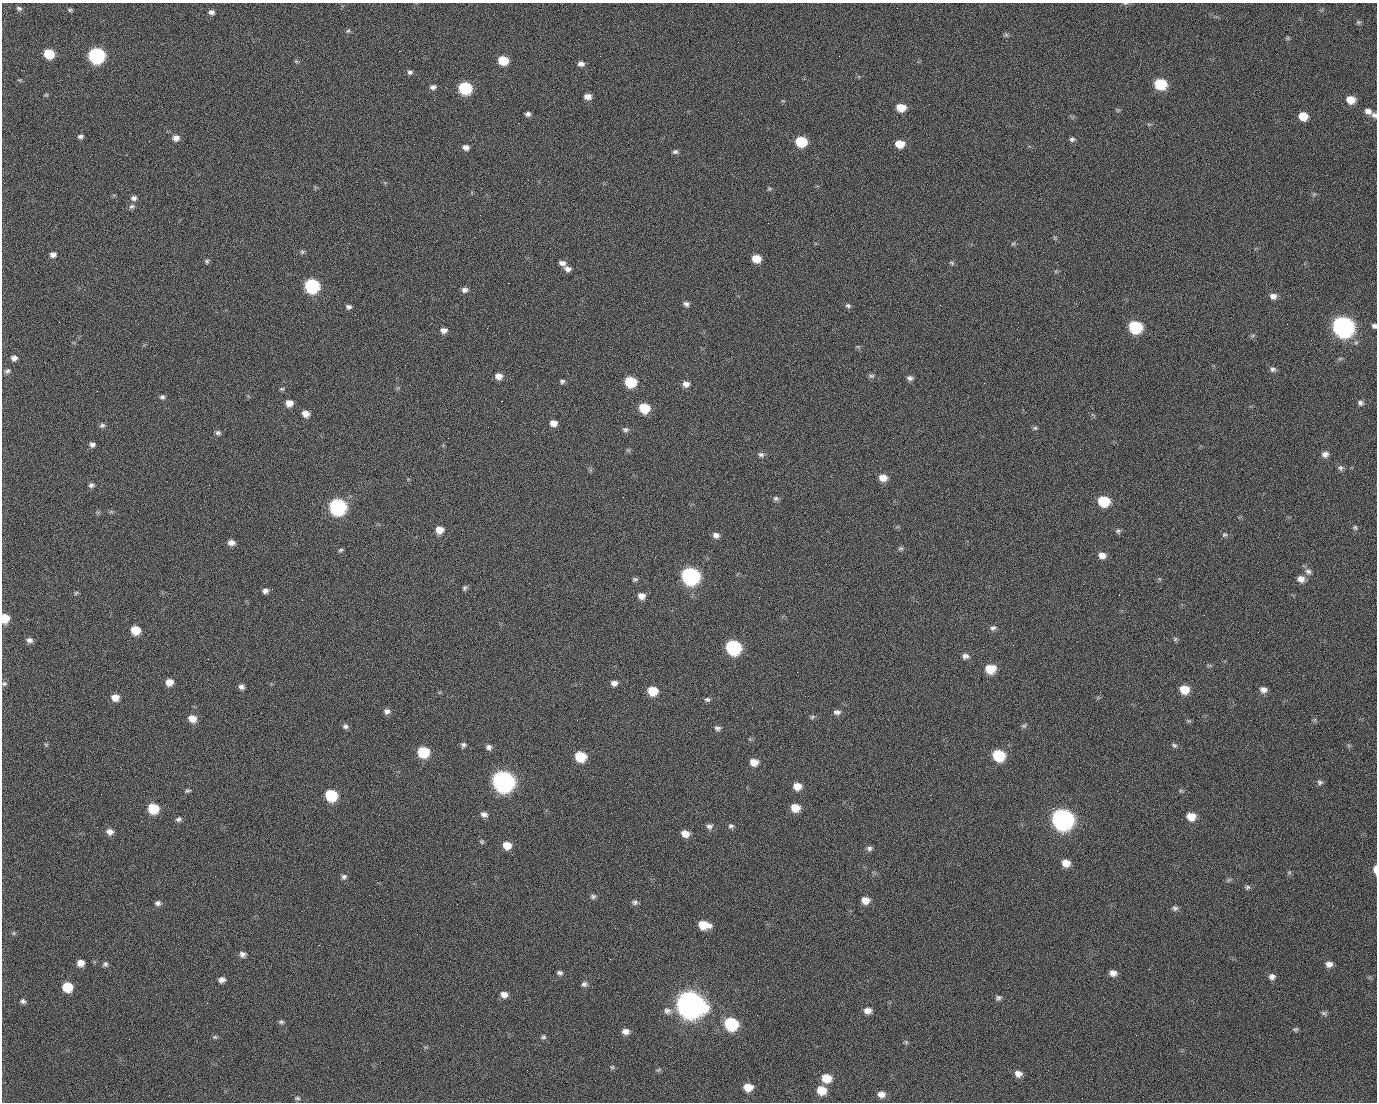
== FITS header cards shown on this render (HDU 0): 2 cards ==
NAXIS1  =                 1375 / length of data axis 1
NAXIS2  =                 1100 / length of data axis 2

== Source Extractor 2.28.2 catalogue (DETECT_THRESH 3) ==
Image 1375 x 1100 px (HDU 0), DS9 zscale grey, 1 PNG px = 1 image px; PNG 1379 x 1104 px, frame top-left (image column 1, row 1100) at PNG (2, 3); no overlay
Background 1480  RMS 31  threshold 91.6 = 3 sigma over >= 5 px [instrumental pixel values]
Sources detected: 230; all 230 listed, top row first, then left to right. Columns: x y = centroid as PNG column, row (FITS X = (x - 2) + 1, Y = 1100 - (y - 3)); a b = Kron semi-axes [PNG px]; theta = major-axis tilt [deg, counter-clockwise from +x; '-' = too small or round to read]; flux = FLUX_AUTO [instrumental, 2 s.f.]
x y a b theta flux
1125 3 6 3 18 2.3e+03
19 8 7 5 -17 4.4e+03
71 12 4 3 - 5.8e+03
212 12 7 6 - 7.2e+03
990 12 2 2 - 1.5e+03
1358 22 7 5 -12 3.5e+03
348 31 6 5 - 3.3e+03
1006 35 7 4 -1 3.6e+03
1288 38 6 5 - 2.9e+03
399 51 2 2 - 2.4e+04
49 54 7 6 - 7.1e+04
96 56 8 8 - 5.0e+05
503 60 7 6 - 5.6e+04
296 61 6 4 -44 2.9e+03
581 64 8 6 -3 7.9e+03
410 72 7 6 - 5.4e+03
1160 84 8 7 - 1.0e+05
433 87 7 5 10 7.0e+03
465 88 8 7 - 1.7e+05
46 95 5 5 - 2.6e+03
588 97 7 6 - 1.3e+04
498 99 2 2 - 1.2e+03
434 100 2 2 - 4.0e+03
1351 100 9 7 -12 2.6e+04
901 107 8 6 -7 3.4e+04
1368 111 8 6 -21 9.8e+03
528 114 5 4 - 6.0e+03
1374 115 9 6 -31 6.4e+03
1303 116 8 7 - 3.5e+04
518 123 2 2 - 2.8e+04
80 136 6 5 - 5.3e+03
176 138 8 7 - 1.1e+04
1072 139 7 6 - 4.9e+03
801 142 8 7 - 8.9e+04
900 144 8 7 - 3.1e+04
466 147 7 5 -22 9.1e+03
675 152 8 6 2 5.3e+03
770 189 7 3 -19 2.9e+03
1015 195 2 2 - 7.1e+03
134 198 8 7 - 6.9e+03
132 206 9 6 30 5.3e+03
480 215 2 2 - 7.9e+02
349 243 2 2 - 9.4e+02
1013 244 7 4 2 3.2e+03
302 252 7 5 -70 3.5e+03
53 254 8 6 13 8.4e+03
756 259 7 6 - 3.1e+04
207 261 6 5 - 3.7e+03
562 263 8 5 -13 8.3e+03
952 263 8 4 -36 3.2e+03
567 269 8 6 -19 9.3e+03
508 283 2 2 - 5.7e+04
312 286 8 8 - 3.0e+05
465 290 7 6 - 7.7e+03
1083 291 2 2 - 3.6e+03
1290 295 3 2 - 2.3e+03
1273 296 8 7 - 1.1e+04
686 304 7 6 - 6.3e+03
848 306 8 6 -26 5.0e+03
349 307 7 5 -9 5.5e+03
355 315 2 2 - 1.2e+03
59 322 3 2 - 1.5e+03
1287 324 2 2 - 1.3e+03
1374 326 5 5 - 4.9e+03
1135 327 9 8 - 1.8e+05
1343 327 10 9 - 1.4e+06
444 330 8 6 -5 9.7e+03
14 358 7 6 - 8.9e+03
1273 369 8 7 - 5.9e+03
7 371 8 6 34 5.4e+03
499 376 7 7 - 1.6e+04
871 376 8 5 -2 4.7e+03
910 378 8 6 -13 6.8e+03
562 381 7 5 17 4.6e+03
630 382 8 7 - 9.1e+04
984 383 2 2 - 2.1e+04
686 384 8 7 - 1.1e+04
282 389 6 4 -10 3.1e+03
97 391 2 2 - 1.5e+03
162 397 7 6 - 4.7e+03
501 401 3 2 - 5.9e+04
289 403 7 6 - 1.8e+04
1360 403 7 7 - 5.8e+03
644 408 8 7 - 6.8e+04
619 412 2 2 - 1.2e+03
306 414 7 7 - 1.5e+04
553 423 7 6 - 1.4e+04
102 425 7 6 - 5.1e+03
1035 428 6 5 - 3.5e+03
625 430 8 6 -10 5.7e+03
218 433 7 6 - 5.0e+03
92 445 7 6 - 6.9e+03
761 454 9 6 -17 6.2e+03
1325 454 8 7 - 1.0e+04
1341 468 8 7 - 5.7e+03
883 478 8 7 - 2.1e+04
91 485 7 6 - 5.8e+03
623 497 2 2 - 3.4e+03
776 498 8 7 - 5.0e+03
1104 501 8 7 - 8.7e+04
337 507 9 8 - 5.4e+05
1355 527 6 6 - 4.0e+03
439 530 8 7 - 2.0e+04
1118 531 8 6 -75 4.6e+03
716 535 7 6 - 9.1e+03
1224 535 8 6 21 4.1e+03
231 543 8 6 1 1.1e+04
901 548 8 5 0 3.9e+03
341 550 7 4 26 3.4e+03
1102 555 9 7 -11 1.4e+04
655 557 2 2 - 9.3e+02
1308 571 9 7 -16 7.8e+03
690 576 9 8 - 6.5e+05
635 579 7 5 22 4.1e+03
1301 579 9 8 - 1.3e+04
465 588 7 5 68 3.9e+03
265 591 6 5 - 7.7e+03
76 593 7 4 45 2.9e+03
641 596 8 7 - 1.3e+04
5 618 7 6 - 4.0e+04
27 619 2 2 - 4.7e+03
377 620 2 2 - 1.2e+04
993 628 8 6 31 6.4e+03
136 630 7 7 - 3.9e+04
1175 639 6 5 - 3.6e+03
30 640 8 6 -10 7.7e+03
414 641 2 2 - 9.4e+02
733 647 9 8 - 3.1e+05
965 656 9 7 -3 8.3e+03
990 669 9 8 - 4.5e+04
169 682 7 7 - 1.9e+04
614 683 7 6 - 1.0e+04
4 684 7 6 - 4.5e+03
241 687 6 5 - 7.5e+03
1184 689 9 8 - 3.7e+04
1263 690 9 7 -11 1.1e+04
652 691 8 7 - 4.4e+04
115 697 8 7 - 2.0e+04
707 700 7 6 - 4.7e+03
387 711 8 7 - 8.2e+03
837 712 10 7 2 7.8e+03
812 717 7 5 17 4.0e+03
192 718 9 7 -30 2.1e+04
1188 721 7 4 0 2.8e+03
345 726 8 7 - 6.0e+03
1024 726 7 5 37 4.0e+03
717 728 8 6 -9 6.1e+03
46 745 5 5 - 2.8e+03
463 745 7 5 77 5.3e+03
1174 745 8 6 -26 4.9e+03
489 747 7 7 - 6.8e+03
423 752 8 7 - 9.3e+04
934 753 2 2 - 1.9e+03
998 755 9 8 - 1.1e+05
580 756 8 7 - 6.9e+04
754 762 8 7 - 2.0e+04
503 781 10 9 - 1.5e+06
1320 782 8 6 -7 5.2e+03
797 786 8 7 - 2.2e+04
187 791 6 4 15 3.4e+03
101 794 2 2 - 2.5e+03
331 795 8 7 - 1.3e+05
930 795 2 2 - 8.5e+03
153 808 8 7 - 6.9e+04
795 808 8 7 - 2.8e+04
1053 808 2 2 - 1.7e+04
484 814 9 6 -12 8.2e+03
1191 816 8 7 - 2.9e+04
178 819 8 6 21 5.4e+03
1062 819 10 9 - 1.4e+06
709 826 8 7 - 7.4e+03
731 826 7 6 - 5.1e+03
110 832 9 7 -10 1.2e+04
685 834 8 6 -12 1.9e+04
482 841 6 5 - 3.4e+03
507 845 8 7 - 2.6e+04
869 848 7 7 - 5.8e+03
1066 863 8 7 - 2.2e+04
1375 870 7 3 -86 1.3e+04
1289 872 6 4 1 3.1e+03
344 877 7 7 - 5.7e+03
1228 880 7 4 71 3.3e+03
1247 887 7 6 - 4.7e+03
593 896 7 6 - 5.0e+03
865 900 8 7 - 1.8e+04
635 902 8 6 -12 5.8e+03
158 903 8 7 - 6.4e+03
457 904 2 2 - 1.4e+03
1175 908 8 6 -3 5.4e+03
704 925 11 7 -10 4.2e+04
1118 932 2 2 - 2.6e+03
14 933 6 4 89 3.0e+03
242 954 7 7 - 8.3e+03
610 959 3 2 - 2.9e+03
80 963 7 6 - 1.6e+04
105 964 7 6 - 5.1e+03
1329 964 8 7 - 1.1e+04
560 973 7 5 -18 5.4e+03
1113 973 8 6 -15 1.2e+04
1272 977 8 7 - 8.3e+03
221 980 8 6 2 8.8e+03
758 980 2 2 - 2.2e+03
584 984 8 7 - 6.0e+03
67 987 8 7 - 5.8e+04
504 995 8 7 - 1.2e+04
998 998 8 6 26 5.5e+03
23 1001 6 5 - 5.5e+03
690 1004 12 10 -21 3.2e+06
667 1011 11 9 -14 1.1e+04
867 1011 9 7 0 1.3e+04
1324 1013 9 5 -36 4.4e+03
757 1015 2 2 - 1.4e+03
281 1022 7 5 10 4.2e+03
731 1024 9 8 - 1.8e+05
409 1027 2 2 - 7.6e+02
1295 1029 8 5 7 4.0e+03
626 1031 9 7 -10 1.1e+04
1136 1035 2 2 - 1.1e+03
215 1037 7 6 - 3.5e+03
543 1037 6 6 - 4.3e+03
906 1042 6 5 - 3.1e+03
612 1067 6 4 42 2.9e+03
658 1070 7 4 15 3.3e+03
1018 1074 9 8 - 1.2e+04
826 1078 9 8 - 3.4e+04
748 1087 8 7 - 2.9e+04
822 1090 9 8 - 3.5e+04
881 1094 8 7 - 1.3e+04
169 1095 2 2 - 5.8e+03
297 1098 8 5 -11 4.0e+03
At the frame edge (FLAGS 8, measured only in part): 6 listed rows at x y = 1125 3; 1374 115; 1374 326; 5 618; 4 684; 1375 870